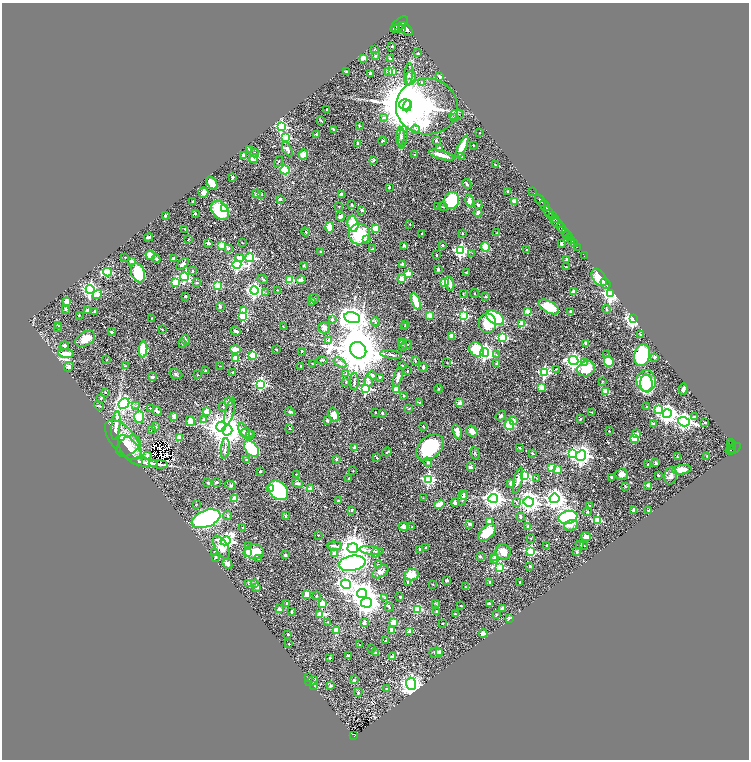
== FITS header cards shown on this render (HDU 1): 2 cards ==
NAXIS1  =                 1493
NAXIS2  =                 1515

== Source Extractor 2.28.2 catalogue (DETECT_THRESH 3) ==
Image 1493 x 1515 px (HDU 1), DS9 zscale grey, zoomed out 1/2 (1 PNG px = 2 x 2 image px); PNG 751 x 762 px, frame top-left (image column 1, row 1514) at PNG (2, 3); each listed source drawn as its Kron ellipse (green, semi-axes under 4 px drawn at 4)
Background 0.466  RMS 0.024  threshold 0.0728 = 3 sigma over >= 5 px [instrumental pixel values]
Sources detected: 633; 69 cannot appear on this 1/2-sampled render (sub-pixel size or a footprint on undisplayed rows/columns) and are neither listed nor drawn; of the other 564, the 500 brightest by FLUX_AUTO listed and drawn (64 fainter detections omitted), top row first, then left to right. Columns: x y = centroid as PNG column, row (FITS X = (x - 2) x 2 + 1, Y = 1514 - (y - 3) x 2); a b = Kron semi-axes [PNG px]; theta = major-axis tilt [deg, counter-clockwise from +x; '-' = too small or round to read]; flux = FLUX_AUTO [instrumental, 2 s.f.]
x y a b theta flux
399 24 10 5 40 2700
398 28 4 2 - 630
402 28 3 2 - 650
396 29 2 2 - 210
406 29 8 5 -42 2800
392 46 2 2 - 13
375 50 2 2 - 10
418 53 3 2 - 4.7
375 56 3 2 - 5.2
363 58 2 2 - 74
390 59 2 2 - 7.9
393 71 3 2 - 110
346 72 3 2 - 8.3
388 72 4 3 - 14
370 73 2 2 - 40
409 74 11 4 84 17
440 76 2 2 - 23
411 78 7 5 81 17
421 83 4 3 - 7.4
405 104 6 5 - 21000
407 106 5 4 - 24000
427 106 31 28 -4 2000
327 109 2 2 - 10
456 115 7 5 13 15
454 117 3 2 - 3.5
383 118 3 3 - 8.7
321 121 4 2 - 4.5
281 126 4 4 - 560
359 126 3 2 - 3
333 129 3 2 - 3.8
416 129 4 4 - 8.6
480 133 2 2 - 3.3
316 134 2 2 - 12
400 136 9 3 85 9.3
286 137 3 3 - 220
403 137 11 3 82 11
436 140 2 2 - 16
382 141 4 3 - 4
358 143 4 3 - 8.2
473 145 2 2 - 2.7
462 147 12 3 65 85
439 148 3 2 - 11
249 149 4 2 - 4
287 149 8 3 -61 16
255 153 4 3 - 6.4
244 155 3 3 - 18
303 155 5 4 - 38
415 155 3 2 - 3.3
442 155 13 3 -16 47
461 157 2 2 - 10
253 159 5 4 - 61
374 160 3 3 - 5.4
279 161 6 2 61 3
495 165 3 3 - 3.2
285 170 4 4 - 180
232 177 3 2 - 9.1
212 183 7 4 -55 53
467 184 5 2 - 6.1
389 187 4 2 - 5.2
508 191 2 2 - 28
532 191 3 1 - 28
203 192 5 5 - 17
257 194 3 3 - 15
341 194 4 3 - 14
262 195 3 2 - 3.7
280 199 2 2 - 18
470 200 6 4 -77 17
540 200 7 2 -54 970
193 201 2 2 - 20
451 201 8 7 - 280
514 201 2 2 - 85
352 205 4 3 - 3.7
478 205 4 3 - 5.2
339 206 3 2 - 2.4
544 206 6 2 -48 880
438 207 2 2 - 10
443 207 5 3 - 5.6
224 208 3 3 - 180
220 210 11 7 -53 200
362 210 2 2 - 27
478 212 4 4 - 9.4
548 212 6 3 -52 490
195 213 2 2 - 8.1
165 215 2 2 - 18
340 216 4 4 - 12
552 216 3 2 - 480
555 219 3 2 - 230
557 223 7 3 -30 820
353 224 8 5 -77 120
410 224 2 2 - 3.9
329 227 5 3 - 61
376 228 3 2 - 140
561 228 6 2 -54 1400
185 229 2 2 - 5.8
306 232 4 3 - 3.8
422 233 2 1 - 3.4
462 233 2 2 - 4.7
497 233 3 2 - 5.1
566 233 3 2 - 250
359 234 11 10 - 200
568 235 5 3 - 560
148 237 4 2 - 6.6
570 237 2 2 - 220
188 240 3 2 - 3
366 240 3 2 - 31
571 240 3 2 - 180
208 243 3 3 - 11
242 243 3 2 - 3.1
561 244 3 2 - 13
574 244 3 2 - 110
221 245 3 3 - 190
404 245 2 2 - 21
442 245 2 2 - 15
485 247 5 3 - 80
577 247 2 1 - 33
228 249 2 2 - 15
373 249 3 3 - 3.5
527 250 2 2 - 15
320 251 3 2 - 3.6
460 251 4 4 - 860
472 253 2 2 - 2.6
150 255 5 3 - 76
436 255 2 2 - 14
584 256 2 1 - 16
125 257 2 2 - 2.9
174 258 4 2 - 16
239 258 4 3 - 31
250 258 4 4 - 610
156 259 4 3 - 8.1
566 259 3 3 - 6.5
131 262 4 3 - 11
182 264 7 3 41 12
403 264 4 3 - 14
237 265 4 4 - 900
303 266 3 2 - 3.6
566 267 2 2 - 12
438 269 4 3 - 5.2
192 271 3 2 - 2.7
107 272 4 3 - 330
466 272 4 2 - 5.9
138 273 10 6 -69 190
408 274 2 2 - 120
185 277 4 3 - 350
599 277 10 6 -53 98
263 279 5 3 - 5.2
402 279 3 3 - 59
290 280 3 3 - 170
301 280 5 4 - 17
444 282 3 3 - 160
175 283 3 3 - 150
197 283 2 2 - 9.4
605 283 6 3 -50 6.5
450 284 7 3 -76 23
217 285 3 3 - 250
90 289 4 4 - 1200
277 290 2 2 - 4.8
254 291 4 4 - 1200
574 291 2 2 - 60
266 293 2 2 - 3.5
474 293 4 3 - 3.5
463 294 2 1 - 2.6
611 294 4 3 - 1900
97 295 5 3 - 89
185 296 3 2 - 4.4
486 297 2 2 - 11
314 298 5 3 - 4.8
67 301 2 2 - 92
311 301 3 2 - 9.9
416 302 9 3 -69 120
220 306 3 2 - 11
549 307 11 6 -30 140
66 309 2 2 - 21
606 309 4 3 - 4.5
87 310 2 2 - 14
94 311 2 2 - 18
243 311 3 2 - 110
571 311 4 3 - 9.4
527 312 3 2 - 97
79 315 2 2 - 4.6
429 315 2 2 - 81
463 315 3 3 - 520
243 316 3 3 - 260
152 318 3 2 - 2.4
352 318 8 5 -14 4800
495 318 10 6 -33 420
332 319 2 2 - 11
633 319 3 3 - 2200
375 322 4 3 - 6.8
487 323 9 8 - 110
522 324 3 3 - 160
59 325 2 2 - 45
405 325 3 2 - 3.2
283 326 2 2 - 2.5
405 326 2 2 - 2.4
58 328 2 2 - 3.1
324 328 6 5 - 15
162 329 3 3 - 2.6
236 331 5 2 - 17
111 332 2 2 - 15
640 334 3 2 - 3
452 336 3 2 - 41
503 338 3 3 - 380
85 339 10 7 31 51
185 340 5 3 - 10
329 340 2 2 - 26
401 341 2 2 - 13
586 343 2 2 - 31
183 344 4 2 - 3.2
407 344 5 3 - 5.4
64 346 4 3 - 9
403 346 5 3 - 13
143 349 8 4 86 170
235 349 5 3 - 74
476 349 8 6 -44 150
276 350 2 2 - 3.7
358 350 9 7 -50 28000
302 351 2 2 - 11
485 352 4 4 - 1600
66 354 8 3 -5 69
253 355 3 3 - 240
391 355 11 3 -8 10
496 355 3 2 - 6.5
607 355 3 3 - 4
642 355 11 8 76 420
655 357 2 2 - 26
235 359 3 2 - 130
107 360 4 2 - 3
322 360 5 3 - 6.4
415 361 3 3 - 3.2
574 361 5 4 - 1400
609 361 5 5 - 170
340 363 7 4 -35 13
447 363 4 2 - 2.7
497 363 2 2 - 13
585 363 3 3 - 7.7
312 364 2 1 - 3
125 366 2 2 - 3.3
219 366 2 1 - 2.5
301 366 2 2 - 3
402 366 2 2 - 13
69 367 5 4 - 9.5
423 367 4 2 - 6.6
556 369 2 2 - 2.5
586 369 9 7 20 110
205 371 2 2 - 9.3
407 371 2 2 - 6.9
233 372 2 2 - 8.8
544 372 4 3 - 470
176 374 6 5 - 8.7
346 374 3 3 - 4.3
197 375 3 2 - 2.9
372 375 4 3 - 12
152 377 2 2 - 37
380 377 2 2 - 5.5
398 377 10 3 75 22
602 381 3 2 - 2.3
646 381 10 9 - 570
346 382 2 2 - 2.5
354 382 8 3 89 9.4
369 382 5 3 - 26
261 384 4 4 - 750
646 384 9 6 -83 270
541 387 3 2 - 110
366 389 3 3 - 430
438 389 4 3 - 4.2
683 389 5 3 - 12
396 390 4 3 - 47
606 391 4 3 - 54
105 392 2 2 - 7
404 396 2 2 - 9.1
101 398 4 3 - 3.1
228 402 2 2 - 60
419 402 2 2 - 5.4
460 403 2 2 - 94
124 404 6 5 - 1300
99 406 5 3 - 3.9
135 406 2 2 - 4.5
223 407 3 3 - 3.1
647 407 3 2 - 5.3
150 408 2 2 - 3.9
409 408 3 2 - 2.7
658 410 3 3 - 210
157 411 5 3 - 12
230 411 14 3 75 11
206 412 2 2 - 72
290 412 5 3 - 7.2
375 412 2 2 - 2.3
592 412 4 3 - 4
382 413 3 2 - 5.4
667 414 4 4 - 2100
334 415 7 4 -66 38
174 416 3 3 - 17
501 416 5 4 - 7.5
139 417 6 5 - 220
694 417 2 2 - 14
204 419 4 3 - 9.6
580 419 3 2 - 4.7
327 420 3 3 - 7.4
513 420 2 2 - 35
190 421 5 4 - 28
684 422 6 4 -17 1600
653 423 3 3 - 6.7
705 423 3 3 - 4.4
509 425 5 5 - 180
116 426 14 4 83 35
221 426 5 4 - 3400
155 427 3 2 - 4.5
423 427 3 2 - 2.5
290 428 2 2 - 7.4
151 429 3 2 - 2.3
227 430 5 5 - 6900
244 431 8 4 -59 17
472 431 6 5 - 24
609 431 2 2 - 5.8
457 432 7 4 -75 31
247 433 6 3 -10 5.3
637 434 2 2 - 35
250 435 4 3 - 7.8
179 438 3 2 - 130
634 438 4 4 - 130
123 440 24 12 -50 92
730 442 4 2 - 130
732 445 5 2 - 160
128 446 13 9 37 36
430 447 16 10 42 330
225 448 10 3 84 9
355 448 4 3 - 24
519 448 3 3 - 3.3
735 448 7 3 39 350
251 449 9 6 -52 180
731 449 4 1 - 190
130 450 18 8 -54 47
730 450 4 3 - 220
387 452 5 2 - 5.1
475 453 6 2 -74 4.8
532 453 3 2 - 5
573 453 4 3 - 330
147 455 2 2 - 19
581 455 5 5 - 2200
677 456 2 2 - 3.8
707 456 2 2 - 10
377 458 2 2 - 6.7
246 459 3 2 - 2.7
336 459 2 2 - 28
144 462 14 3 -8 34
428 462 4 3 - 10
656 463 3 2 - 5.6
158 464 9 2 -6 15
647 464 2 2 - 6.2
470 467 2 2 - 70
552 468 3 3 - 200
557 470 3 3 - 46
682 470 10 4 7 54
260 471 2 2 - 3.9
353 471 3 2 - 2.3
296 474 2 2 - 2.6
622 474 6 5 - 19
658 475 2 2 - 9.1
524 476 4 3 - 480
671 476 9 6 76 21
612 477 4 2 - 8.3
536 478 2 2 - 2.3
349 479 3 2 - 8
428 479 4 4 - 610
518 480 13 4 76 24
217 482 2 2 - 23
208 483 3 2 - 4
298 483 5 3 - 8.8
511 483 3 3 - 26
230 485 6 3 -29 6
648 485 2 2 - 42
625 486 3 2 - 3.9
270 488 2 2 - 170
310 489 2 2 - 75
278 490 11 8 -45 480
463 495 5 3 - 7.8
423 498 3 2 - 2.4
463 498 7 4 69 16
493 498 5 4 - 2700
554 498 5 4 - 2700
235 499 3 3 - 160
339 501 2 2 - 17
455 502 4 3 - 17
529 502 5 5 - 2400
516 503 3 2 - 2.6
196 504 3 2 - 2.4
440 504 5 3 - 65
590 506 2 2 - 5.1
352 510 2 2 - 9.4
634 510 3 2 - 22
648 511 2 2 - 4.6
587 512 4 2 - 4.3
227 516 4 3 - 7
285 516 3 3 - 4.1
520 517 3 2 - 18
568 518 9 6 11 420
206 519 15 8 21 1500
597 520 3 3 - 210
489 521 2 2 - 56
470 524 4 2 - 11
571 525 7 5 19 21
404 527 5 4 - 19
412 527 2 2 - 6.8
528 527 3 2 - 21
243 528 2 2 - 9.5
487 532 10 6 44 100
318 535 2 2 - 2.9
586 537 5 4 - 21
530 538 2 2 - 2.3
225 541 5 4 - 1400
547 545 2 2 - 14
580 545 2 2 - 13
248 546 3 2 - 3.2
335 546 7 3 -3 9.9
583 546 3 2 - 3.5
221 547 13 6 -60 71
353 548 5 5 - 7300
425 548 3 2 - 3
420 549 2 2 - 15
371 550 12 3 -7 15
531 551 3 3 - 290
215 552 3 2 - 3.6
254 552 10 7 -5 85
503 552 8 7 - 37
577 552 3 2 - 5.9
248 553 3 2 - 150
334 553 2 2 - 38
376 553 4 3 - 8.2
285 555 2 2 - 36
480 556 2 2 - 15
215 557 2 2 - 3.8
495 557 3 3 - 10
259 559 3 3 - 4.9
495 559 4 3 - 15
352 563 13 7 11 1000
227 564 5 4 - 12
379 565 4 3 - 8.1
530 566 2 2 - 15
499 567 3 3 - 350
380 572 9 5 34 18
412 575 7 5 12 84
447 580 3 2 - 5.2
408 582 2 2 - 11
489 582 2 2 - 10
520 582 2 2 - 3.9
249 583 2 2 - 31
255 583 4 3 - 3.3
346 584 5 4 - 1700
432 584 3 2 - 2.4
257 587 2 2 - 25
466 587 3 2 - 3.2
362 593 5 4 - 4200
307 594 3 3 - 39
316 596 2 2 - 4.1
400 597 2 2 - 22
385 598 3 3 - 4.9
287 603 2 2 - 5.9
367 603 5 4 - 3400
323 604 3 3 - 160
436 604 4 2 - 3
489 604 2 2 - 27
461 606 2 2 - 12
389 607 4 3 - 5.6
279 609 3 2 - 19
418 609 4 3 - 170
503 609 3 3 - 17
437 611 3 3 - 3.3
292 612 3 3 - 5.8
455 614 2 2 - 4.3
320 615 4 2 - 130
496 615 3 2 - 3.2
509 619 3 2 - 27
327 622 2 2 - 2.4
394 622 3 2 - 100
364 623 2 2 - 36
443 623 2 2 - 6.9
336 630 3 2 - 140
392 630 3 3 - 23
409 631 2 2 - 56
483 633 4 3 - 24
288 634 2 2 - 20
385 640 2 2 - 2.5
289 644 2 2 - 5
359 645 3 2 - 2.5
372 649 2 2 - 2.8
376 653 4 4 - 4.7
436 653 7 5 5 14
440 653 4 3 - 15
349 655 2 2 - 14
392 657 3 3 - 22
330 658 2 2 - 7.3
308 678 3 2 - 2.8
354 680 2 2 - 16
312 681 6 3 30 5.3
411 684 6 5 - 2200
314 686 3 2 - 2.3
331 686 3 3 - 7.5
386 689 2 2 - 3.7
358 692 4 3 - 5.6
353 735 4 2 - 83
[64 fainter detections neither listed nor drawn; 69 sub-pixel or undisplayed-footprint detections neither listed nor drawn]